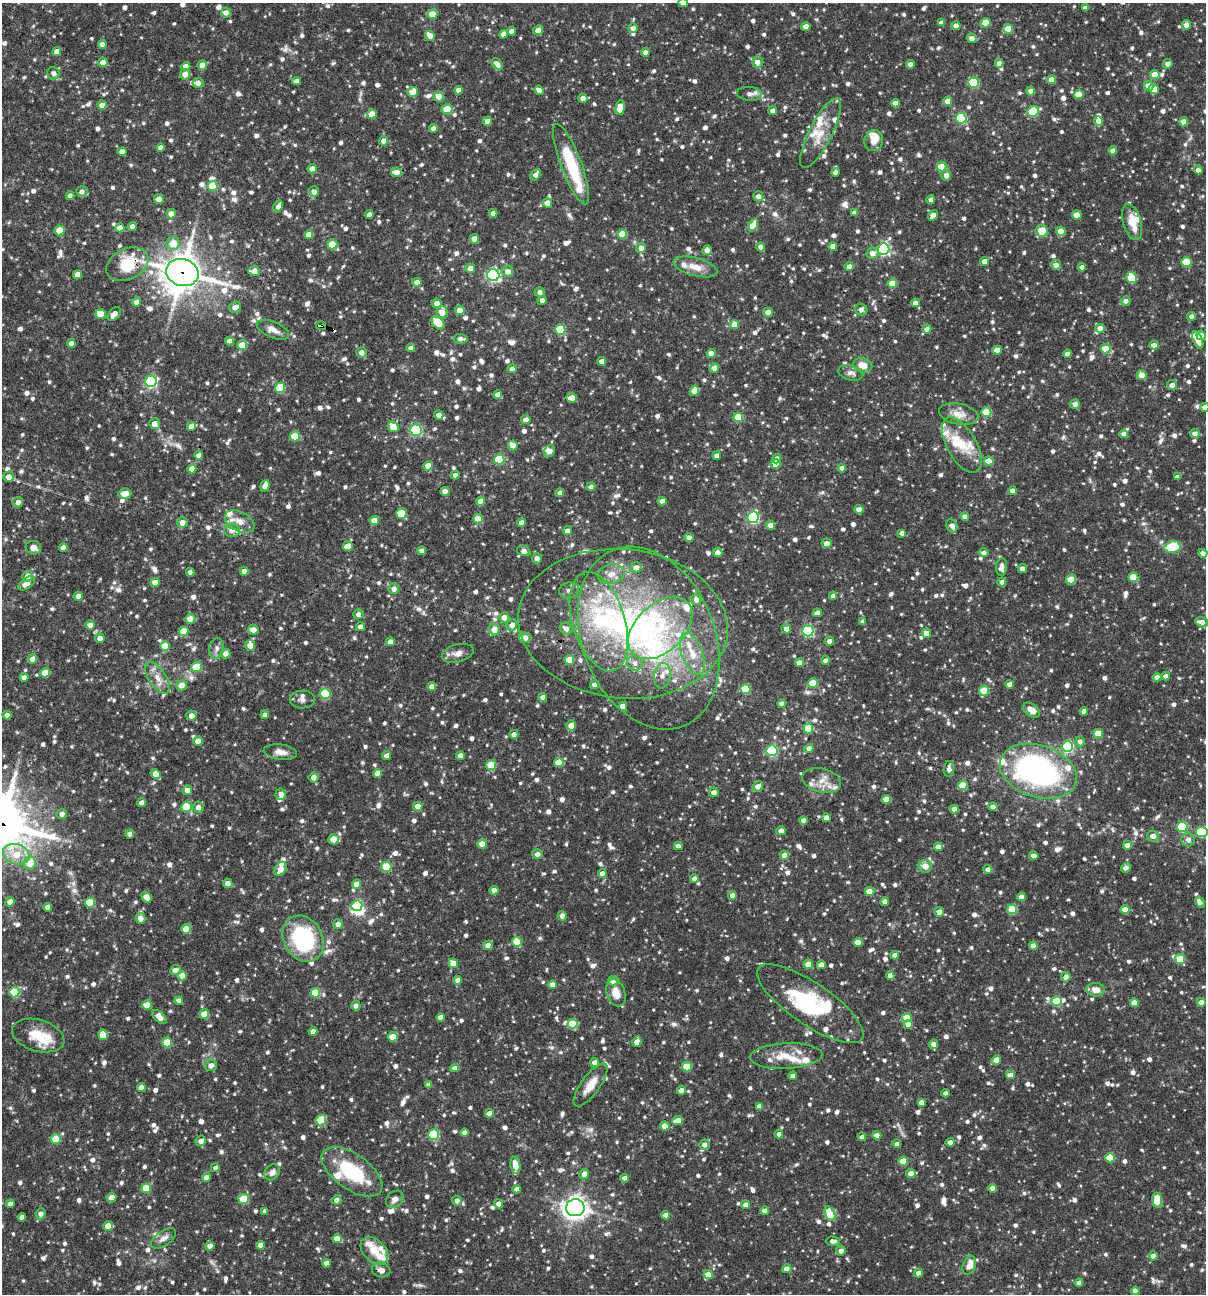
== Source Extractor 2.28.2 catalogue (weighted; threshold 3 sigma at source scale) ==
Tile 11 of 4 x 4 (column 3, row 3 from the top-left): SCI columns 2656-3859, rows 1293-2584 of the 5187 x 5168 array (HDU 1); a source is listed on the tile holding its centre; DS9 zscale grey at full resolution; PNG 1208 x 1296 px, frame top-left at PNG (2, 3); each listed source drawn as its Kron ellipse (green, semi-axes under 4 px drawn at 4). Shown black and unused: <1% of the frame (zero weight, under 3 of 4 exposures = <1% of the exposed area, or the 3 px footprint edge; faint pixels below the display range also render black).
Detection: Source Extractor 2.28.2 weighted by HDU 2 'WHT'; one run over the whole footprint, this tile lists its part. Background 0.0869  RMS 0.0039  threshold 0.0175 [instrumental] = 3 sigma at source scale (4.5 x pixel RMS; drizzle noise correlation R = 1.50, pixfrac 1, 0.05/0.05 arcsec/px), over >= 5 px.
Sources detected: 1518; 3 inside a brighter object's white glare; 1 cosmic-ray / hot-pixel residue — neither listed nor drawn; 54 inside a brighter listed object's ellipse — not listed separately; of the other 1460, all 500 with FLUX_AUTO >= 1.91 (the completeness limit of this list) listed and drawn (960 fainter detections not listed), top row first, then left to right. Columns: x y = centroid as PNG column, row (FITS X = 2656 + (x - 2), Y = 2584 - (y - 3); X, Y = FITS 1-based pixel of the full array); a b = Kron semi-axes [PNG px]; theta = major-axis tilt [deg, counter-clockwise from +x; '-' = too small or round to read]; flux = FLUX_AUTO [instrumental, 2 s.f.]
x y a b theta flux
683 3 4 4 - 3.1
1085 8 4 4 - 2.6
226 12 5 5 - 2.5
432 14 5 4 - 8.2
941 23 4 4 - 2.5
985 23 5 4 - 7.9
1187 25 5 4 - 4.4
806 26 4 4 - 3.3
956 26 4 4 - 2.8
633 28 5 4 - 2.5
1008 29 5 4 - 8.5
538 30 5 4 - 3.2
512 31 4 4 - 2.8
503 34 4 4 - 2.5
430 36 5 4 - 3.3
972 38 5 4 - 2.9
102 44 4 4 - 2.7
57 52 4 4 - 3.3
645 52 4 4 - 2.1
103 62 5 4 - 3.3
757 62 5 5 - 3.1
999 63 4 4 - 2.8
497 64 7 4 -51 2.3
910 64 4 4 - 2.9
1168 64 5 4 - 2.4
202 65 5 4 - 3.9
186 67 4 4 - 4.8
53 73 6 5 - 2.1
185 74 5 5 - 3.8
1155 75 4 4 - 7.3
1051 80 4 4 - 4.1
296 81 4 4 - 2.3
198 83 5 5 - 2.1
974 83 5 5 - 25
1148 86 5 4 - 4.9
1154 89 5 4 - 5.8
459 90 4 4 - 2.9
539 90 5 4 - 2.8
1031 91 4 4 - 2.7
413 92 5 5 - 8
750 94 12 7 -4 2
1079 94 5 4 - 8.2
438 96 5 5 - 3.9
583 98 4 4 - 2.6
948 101 4 4 - 4.2
895 103 4 4 - 2.7
102 105 4 4 - 3.8
620 108 7 5 81 6.8
447 109 5 5 - 9.9
773 110 4 4 - 2.1
1033 111 6 5 - 22
372 114 5 4 - 6.6
961 118 5 5 - 34
487 121 4 4 - 2.2
1098 121 5 4 - 3
1183 122 4 4 - 3.4
433 128 4 4 - 2.7
820 133 38 11 63 9.1
874 140 10 9 - 5.9
383 141 5 4 - 2.7
160 147 4 4 - 2.4
1113 151 4 4 - 2.9
122 152 4 4 - 2.6
571 164 43 10 -69 22
942 167 5 5 - 9.2
312 169 5 4 - 3.2
1198 170 4 4 - 2.8
396 172 5 5 - 3.5
836 172 4 4 - 2.5
536 175 6 4 51 2.1
946 175 5 5 - 2.7
213 186 5 5 - 16
82 192 5 5 - 1.9
314 192 5 5 - 2.8
70 196 4 4 - 2.7
758 196 5 5 - 2.2
159 199 5 4 - 3.7
931 200 4 4 - 2.3
547 203 5 4 - 6
278 206 6 4 63 2
854 212 4 4 - 1.9
493 213 4 4 - 2.5
171 214 5 5 - 3.8
369 215 4 4 - 2.4
933 215 5 4 - 3.1
1077 215 4 4 - 6.3
1132 222 18 9 -73 6.4
753 225 6 4 61 7.6
132 226 4 4 - 2.7
120 228 4 4 - 4.2
59 230 5 5 - 6.6
1042 231 6 6 - 6
1061 231 5 4 - 6.5
622 234 5 4 - 9
309 235 4 4 - 4.1
474 239 5 4 - 4
173 243 6 6 - 5.6
332 244 5 5 - 13
833 246 4 4 - 3.2
761 247 4 4 - 3.6
641 248 5 5 - 2.6
883 249 6 5 - 70
707 250 5 4 - 2.8
872 253 6 5 - 2.6
985 261 4 4 - 3.6
1186 262 5 5 - 13
127 264 22 15 26 18
1056 265 5 5 - 2.1
849 266 4 4 - 3
695 267 22 9 -15 5.5
1082 267 4 4 - 2.3
470 268 5 4 - 2.7
254 271 6 5 - 3.7
508 271 5 5 - 2.8
182 272 16 13 -15 900
78 275 4 4 - 4.5
493 275 6 6 - 75
1131 278 5 5 - 14
417 282 5 4 - 2.6
892 283 4 4 - 7.4
540 292 5 5 - 1.9
542 300 4 4 - 2.1
1126 301 5 4 - 2.4
136 302 4 4 - 2.7
437 303 5 4 - 2.6
915 303 4 4 - 2.3
235 307 6 5 - 2.7
460 310 4 4 - 5.2
861 310 6 5 - 2.1
442 312 6 5 - 3.9
768 312 5 4 - 2.7
101 314 5 5 - 7.6
114 314 8 5 44 2.6
1192 316 4 4 - 2.6
438 323 7 5 -47 10
735 324 4 4 - 6
321 326 5 3 - 16
1100 328 4 4 - 3.5
927 329 4 4 - 2.9
273 330 17 8 -23 3.2
560 330 5 5 - 23
1201 335 4 4 - 3.2
460 339 7 5 -4 2
1198 340 9 4 -68 4.6
229 341 4 4 - 2.5
71 343 4 4 - 2.6
242 345 5 5 - 9.1
1154 345 4 4 - 4
411 348 4 4 - 2.5
1106 349 5 4 - 11
997 350 5 4 - 3.5
361 352 5 5 - 2.4
711 353 4 4 - 2.9
1067 354 4 4 - 2.5
602 361 4 4 - 2.5
863 365 9 7 -17 4.3
714 368 4 4 - 4.1
512 369 4 4 - 2.1
851 373 12 7 -14 2
1142 375 5 4 - 5.2
151 381 6 5 - 58
1172 385 5 4 - 2.6
280 388 5 5 - 18
694 391 5 4 - 5.4
498 395 4 4 - 3.2
572 398 5 4 - 4
1075 404 5 4 - 2.6
1205 407 4 4 - 2.7
986 412 5 5 - 15
959 414 20 10 -11 4.9
439 415 4 4 - 2.7
738 417 5 4 - 9.5
526 420 5 4 - 2.8
155 424 5 5 - 3.4
191 426 4 4 - 3.1
393 427 6 5 - 5.5
416 430 6 5 - 39
1124 434 4 4 - 2.4
1195 434 5 4 - 2.5
295 436 5 5 - 13
513 445 5 4 - 5.9
962 445 31 14 -60 9.9
549 451 6 5 - 3.8
199 455 4 4 - 2.7
717 456 4 4 - 2.6
499 459 5 5 - 22
777 459 4 4 - 3.7
989 461 5 4 - 7.4
775 464 5 4 - 4.6
428 466 4 4 - 5.6
842 468 4 4 - 2.7
192 469 4 4 - 3.6
455 475 4 4 - 2
8 477 5 5 - 3.2
1178 477 4 4 - 2.3
265 486 6 4 71 3.4
591 487 4 4 - 1.9
445 491 4 4 - 4.9
1012 491 4 4 - 2.7
560 493 4 4 - 2.5
125 494 7 5 5 4.7
481 501 5 4 - 3.5
662 501 4 4 - 2.5
18 502 5 5 - 2.3
859 509 4 4 - 4
401 514 5 5 - 15
753 517 6 5 - 51
965 517 4 4 - 2.6
478 519 5 4 - 7
374 520 5 4 - 5.5
240 521 16 9 -28 3.9
182 522 5 5 - 3.3
521 523 4 4 - 2.7
770 525 5 4 - 3.4
952 526 7 5 -61 2.5
232 530 8 6 -4 3.3
567 531 4 4 - 2.8
902 533 4 4 - 2.6
689 538 4 4 - 2
827 543 5 5 - 2.6
348 546 5 4 - 6.9
63 547 4 4 - 2.8
1172 547 8 6 10 14
33 548 8 6 -14 2.4
422 551 4 4 - 2
524 551 7 5 -16 2.9
718 552 5 5 - 2.8
984 553 4 4 - 2.2
1203 553 4 4 - 2.4
537 558 5 5 - 2.1
636 567 5 5 - 2.9
1002 567 8 5 83 2.7
1022 568 4 4 - 2
244 571 4 4 - 2.5
190 572 4 4 - 2.5
611 574 13 9 13 3.6
27 576 5 5 - 2.7
1133 577 5 5 - 11
1071 580 5 5 - 10
155 582 5 4 - 3.6
1002 582 4 4 - 2.5
27 583 9 5 36 3.3
394 589 5 5 - 2.3
569 590 10 8 13 1.9
78 596 4 4 - 2.8
833 596 4 4 - 2.3
696 600 5 5 - 2.1
817 613 4 4 - 2.8
358 614 5 5 - 2.2
504 617 5 5 - 3.1
190 619 5 4 - 5.3
599 622 51 26 -73 39
863 622 4 4 - 2.3
1202 622 6 4 -10 3
623 624 105 74 -6 150
90 625 4 4 - 2.7
512 625 6 5 - 3.1
360 627 4 4 - 2.2
660 628 38 24 43 31
494 629 6 5 - 4.1
566 629 6 5 - 2.8
786 629 5 4 - 2.8
253 630 5 5 - 3.1
184 631 5 5 - 7.6
808 631 5 5 - 48
926 633 5 4 - 3.3
100 638 5 4 - 2.9
525 638 6 5 - 3
649 638 95 66 -68 140
829 641 5 4 - 2
390 642 4 4 - 2.9
250 645 5 5 - 3.8
165 646 5 5 - 11
217 648 10 7 77 1.9
226 653 5 5 - 2.9
458 653 16 9 15 3.2
692 654 22 10 -69 7.6
32 659 5 4 - 2.8
569 660 5 5 - 10
825 661 4 4 - 2.5
635 663 8 7 - 2.3
799 663 4 4 - 3.6
196 667 5 5 - 15
45 673 5 4 - 6.4
662 676 13 8 79 3.2
1166 676 4 4 - 2.6
24 677 4 4 - 2.6
1157 677 4 4 - 2.7
157 678 18 8 -56 4.3
813 683 5 4 - 12
1010 684 4 4 - 2.9
181 685 5 5 - 4.1
595 685 4 4 - 2.8
432 686 4 4 - 2.5
745 689 5 5 - 15
984 691 5 5 - 13
325 694 5 5 - 24
543 697 4 4 - 2.4
303 699 12 9 0 1.9
782 704 4 4 - 2.5
623 706 4 4 - 2.9
1031 710 9 6 -38 3.8
1084 711 4 4 - 2.4
7 715 4 4 - 1.9
191 715 5 5 - 2.8
265 715 4 4 - 1.9
571 725 5 4 - 4.6
808 729 5 5 - 8
514 734 4 4 - 2.5
1098 734 4 4 - 8.9
198 741 5 4 - 5.7
1080 741 5 4 - 2
1067 747 5 5 - 39
809 749 4 4 - 2.6
772 751 5 5 - 40
280 752 17 7 -7 3
387 756 4 4 - 2.7
460 756 4 4 - 2.7
559 762 5 4 - 8.3
491 765 5 5 - 15
949 769 8 5 88 2
1038 771 39 26 -18 94
377 773 4 4 - 3
156 774 5 4 - 5.9
314 777 5 5 - 2.5
822 781 20 12 -14 4.9
963 785 5 4 - 9.2
758 786 5 5 - 2.8
187 790 5 4 - 2.6
714 792 5 4 - 2.8
281 794 5 5 - 2.2
886 799 4 4 - 7
142 803 4 4 - 2.4
418 806 5 4 - 4.6
186 807 5 5 - 21
198 807 5 5 - 2.5
993 807 5 4 - 2.8
954 809 4 4 - 3.1
62 814 5 5 - 2
826 818 4 4 - 2.8
803 820 4 4 - 2.4
1182 827 5 5 - 25
781 831 4 4 - 2.6
1202 832 6 5 - 27
130 834 4 4 - 2.7
1153 836 5 5 - 3.2
333 839 5 5 - 7.1
1188 840 6 6 - 2.3
482 844 5 4 - 5.2
1127 845 4 4 - 2.4
678 846 4 4 - 2.6
938 847 4 4 - 3
16 854 13 10 -17 7.6
537 854 5 5 - 2.1
784 855 4 4 - 3.1
1034 856 4 4 - 2.5
30 863 6 6 - 7
925 866 6 6 - 3.4
386 867 5 5 - 17
1126 868 5 4 - 2.9
281 869 8 5 59 3.6
988 869 4 4 - 2.8
602 873 4 4 - 3.1
694 879 4 4 - 2.2
228 883 5 4 - 2.2
356 884 5 4 - 3.1
494 890 4 4 - 3.3
869 891 5 4 - 6.9
732 895 4 4 - 2.6
146 897 6 4 -51 4
1021 897 4 4 - 3.6
10 902 5 4 - 2.9
885 902 4 4 - 3.3
1200 902 6 4 -59 2.4
90 903 5 5 - 18
357 906 5 5 - 32
47 907 4 4 - 2.4
1012 909 5 5 - 15
1125 910 4 4 - 6
939 912 5 4 - 2.6
562 916 5 4 - 2.3
140 918 5 5 - 2.9
338 924 5 5 - 2.6
186 929 5 5 - 8.2
303 939 24 19 -62 39
517 942 5 5 - 14
858 942 4 4 - 4.8
488 945 4 4 - 3
1033 946 4 4 - 2.8
895 955 4 4 - 2.7
1180 959 5 4 - 11
453 963 5 4 - 6.2
808 964 4 4 - 6.6
821 965 4 4 - 3.3
176 970 5 5 - 2.7
890 975 4 4 - 2.3
182 976 5 5 - 4.2
1066 977 5 4 - 2.4
458 980 4 4 - 2.8
613 981 5 4 - 8.6
553 985 4 4 - 4
1096 990 9 7 -8 3.5
14 992 5 5 - 22
315 993 5 5 - 15
616 993 14 9 -70 5.1
179 1001 4 4 - 2.8
1057 1001 5 5 - 17
1201 1002 4 4 - 2.6
1134 1003 4 4 - 6.4
810 1004 63 21 -34 31
147 1005 5 4 - 8.2
356 1006 5 5 - 2.1
204 1014 5 4 - 6.7
159 1017 8 5 -43 4.1
441 1017 4 4 - 3.7
907 1018 5 4 - 8.5
572 1024 5 5 - 16
908 1025 5 4 - 3.1
313 1031 4 4 - 2.9
103 1035 5 5 - 8
38 1036 27 15 -17 10
393 1037 5 4 - 9
167 1042 5 5 - 14
637 1042 5 4 - 4.5
934 1044 5 4 - 2.6
786 1056 36 12 3 8.7
996 1060 5 4 - 5.5
595 1062 4 4 - 2.7
211 1065 6 6 - 2.3
687 1067 5 4 - 11
455 1068 4 4 - 2.6
1010 1075 4 4 - 3.6
793 1076 4 4 - 2.3
429 1084 4 4 - 1.9
591 1085 26 9 54 5.8
141 1087 4 4 - 2.8
681 1090 4 4 - 3
946 1093 4 4 - 2.1
921 1103 4 4 - 2.5
759 1106 4 4 - 2.8
489 1113 4 4 - 2.8
321 1120 6 5 - 15
678 1121 5 4 - 4.7
665 1126 4 4 - 5.7
465 1133 4 4 - 2.7
434 1134 5 5 - 26
779 1134 4 4 - 2.3
877 1135 4 4 - 3.3
862 1137 4 4 - 2.4
56 1139 5 5 - 13
201 1141 5 5 - 2.7
950 1142 4 4 - 3
897 1144 4 4 - 1.9
704 1145 5 5 - 2.4
1110 1158 5 4 - 11
903 1161 4 4 - 7.8
515 1165 8 5 -79 4.4
215 1168 4 4 - 1.9
272 1172 9 7 46 2.4
352 1172 35 17 -35 25
911 1173 5 4 - 3.4
584 1174 5 4 - 2.9
206 1177 4 4 - 2.5
625 1178 4 4 - 2.7
146 1188 5 5 - 10
992 1188 4 4 - 2.5
517 1189 4 4 - 2.6
111 1197 5 4 - 3.9
244 1199 5 5 - 18
395 1199 9 7 42 2.5
337 1200 5 4 - 2.3
1157 1200 7 5 -83 13
457 1201 5 4 - 2.1
10 1204 4 4 - 2.1
498 1204 4 4 - 2.8
746 1205 4 4 - 2.5
575 1208 9 8 - 280
265 1211 4 4 - 2.1
765 1211 4 4 - 2.8
41 1214 5 5 - 2.6
830 1214 8 5 -65 11
666 1215 4 4 - 3.2
22 1217 4 4 - 2.1
108 1226 5 4 - 6.5
164 1238 14 7 35 2.5
337 1239 4 4 - 4.7
833 1241 7 4 -1 2
261 1245 4 4 - 3.2
210 1246 4 4 - 2.9
374 1251 16 11 -44 5.3
841 1251 5 5 - 2.7
1153 1256 4 4 - 2.5
326 1263 4 4 - 2.6
969 1265 10 6 70 4.2
787 1269 5 4 - 2.9
381 1270 9 7 -15 2.2
918 1273 4 4 - 3.8
708 1274 4 4 - 7.3
1079 1283 4 4 - 2.5
1135 1291 4 4 - 2.5
Overlapping masked pixels (flux is a lower limit): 5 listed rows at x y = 127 264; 182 272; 321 326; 416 430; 623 624
Isophote crosses this tile's border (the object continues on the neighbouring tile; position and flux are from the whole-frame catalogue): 3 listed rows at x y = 683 3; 1205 407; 1202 832